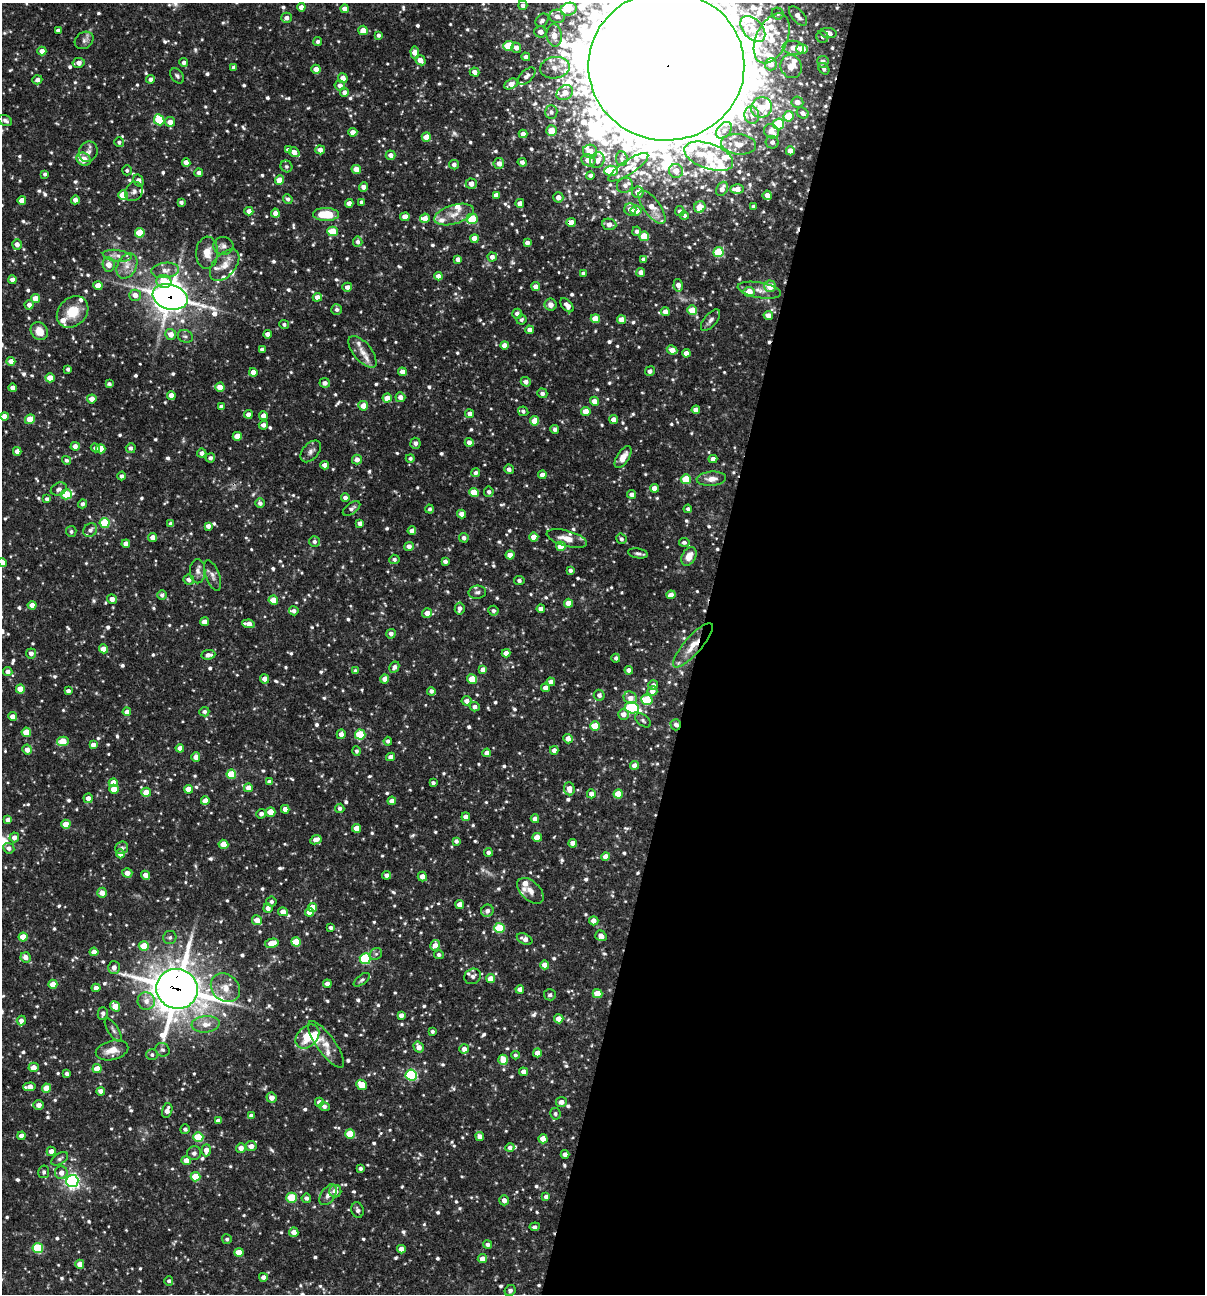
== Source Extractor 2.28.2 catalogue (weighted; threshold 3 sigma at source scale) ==
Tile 12 of 4 x 4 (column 4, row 3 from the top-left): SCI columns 3861-5063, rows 1293-2584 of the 5188 x 5168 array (HDU 1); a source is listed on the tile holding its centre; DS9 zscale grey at full resolution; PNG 1207 x 1296 px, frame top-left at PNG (2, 3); each listed source drawn as its Kron ellipse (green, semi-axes under 4 px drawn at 4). Shown black and unused: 42% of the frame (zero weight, under 3 of 4 exposures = <1% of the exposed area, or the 3 px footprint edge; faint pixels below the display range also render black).
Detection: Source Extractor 2.28.2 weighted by HDU 2 'WHT'; one run over the whole footprint, this tile lists its part. Background 0.0835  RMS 0.0039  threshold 0.0176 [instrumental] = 3 sigma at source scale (4.5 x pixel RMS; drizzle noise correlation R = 1.50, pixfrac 1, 0.05/0.05 arcsec/px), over >= 5 px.
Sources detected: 969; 1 too faint to see at this stretch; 1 cosmic-ray / hot-pixel residue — neither listed nor drawn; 46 inside a brighter listed object's ellipse — not listed separately; of the other 921, all 500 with FLUX_AUTO >= 0.929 (the completeness limit of this list) listed and drawn (421 fainter detections not listed), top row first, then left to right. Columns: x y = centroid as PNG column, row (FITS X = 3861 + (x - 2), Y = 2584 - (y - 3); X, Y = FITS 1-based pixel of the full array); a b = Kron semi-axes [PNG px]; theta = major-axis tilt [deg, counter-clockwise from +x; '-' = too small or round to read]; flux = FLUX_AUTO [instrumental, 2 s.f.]
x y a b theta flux
523 5 5 4 - 1.7
301 7 4 4 - 2.9
344 9 4 4 - 2.5
569 9 8 6 19 4.7
778 14 6 5 - 1.1
557 16 8 6 -12 3.1
798 16 12 6 -49 2.8
287 18 5 5 - 2.1
542 20 7 5 48 1.7
753 29 15 9 -49 4.3
58 30 4 3 - 1.5
363 30 5 4 - 3.9
540 32 6 5 - 2.9
829 33 8 5 -9 3
378 35 4 3 - 1.2
554 35 11 7 -83 5.1
822 37 6 6 - 1.3
772 38 26 15 65 11
84 40 10 8 34 1.6
318 41 4 4 - 1
508 46 5 5 - 15
516 48 5 5 - 2.4
793 48 11 7 -8 4.2
802 49 6 5 - 6.2
42 51 4 4 - 2.9
415 53 6 4 -86 4.2
526 57 4 4 - 1.7
420 60 5 4 - 2.9
184 62 4 4 - 1.4
823 62 6 5 - 2.5
79 63 6 5 - 2.7
771 64 6 6 - 2.6
666 66 78 74 0 15000
791 67 12 10 -64 5.9
233 68 4 4 - 1.1
555 68 15 10 10 5.3
316 69 4 4 - 3.4
824 69 6 5 - 1.3
475 72 5 4 - 2.6
177 76 8 5 -53 1
527 76 11 6 43 2
343 78 5 4 - 2.9
151 79 4 4 - 1.5
37 80 5 4 - 1.8
511 84 7 5 28 3.3
340 86 5 5 - 2.3
344 92 4 4 - 1.7
565 93 9 7 33 4
797 102 6 5 - 2.9
762 108 10 10 - 8.3
551 112 7 6 - 1.3
803 113 6 5 - 1.9
752 115 9 7 -76 2.1
789 116 5 5 - 9.7
5 120 7 5 -29 1.4
159 120 6 5 - 16
170 122 5 5 - 3.3
779 124 5 5 - 21
724 130 9 6 48 1.9
551 131 5 5 - 5.6
771 131 8 6 -40 4.2
353 132 4 4 - 2.9
523 134 4 4 - 2.5
426 137 4 4 - 5.8
119 142 5 5 - 1.1
772 142 6 6 - 1.7
738 144 17 10 -7 5.8
288 150 4 3 - 1
320 150 4 4 - 2.4
590 151 7 6 - 4.3
790 151 4 4 - 3.9
88 152 10 9 - 2.2
294 152 5 4 - 2.8
390 155 5 4 - 2.5
709 156 25 12 -20 15
83 159 7 6 - 6
622 159 7 6 - 1.1
588 160 7 6 - 3.5
597 160 8 7 - 3.5
186 162 4 4 - 2.5
522 162 4 4 - 1.7
499 163 5 5 - 2.9
454 165 5 4 - 1.6
286 166 6 5 - 1
628 167 23 7 34 4
356 169 5 4 - 4.2
127 170 5 5 - 0.93
611 171 7 5 3 17
676 171 7 7 - 3.7
199 173 4 4 - 1.8
45 174 4 4 - 0.93
590 176 4 4 - 1.4
280 180 4 4 - 6.5
139 181 6 5 - 2.3
471 184 5 5 - 3.1
625 185 8 7 - 1.8
363 187 4 4 - 2.3
722 189 7 5 62 2.8
737 189 6 5 - 3.7
134 192 10 8 55 1.9
638 192 6 5 - 3.6
123 195 5 5 - 9.1
496 195 4 4 - 2.2
767 195 4 4 - 3
558 197 5 5 - 2.7
288 199 5 4 - 1.3
22 200 4 4 - 4.3
75 200 4 4 - 2.3
181 202 4 4 - 1.4
362 202 4 3 - 1.3
349 203 4 4 - 2.9
520 203 4 4 - 2.1
753 206 3 3 - 1.1
652 207 19 8 -53 5.6
700 207 6 5 - 6
630 209 6 6 - 3.3
636 210 5 5 - 4.2
249 211 4 4 - 2.5
680 211 5 4 - 1.4
275 213 4 4 - 2.5
326 214 13 6 -1 12
454 214 20 9 17 5.1
684 215 4 4 - 1.1
405 217 4 4 - 3.6
425 218 5 4 - 3
472 219 5 5 - 17
571 222 5 4 - 4
609 224 7 5 -8 2.7
332 231 5 5 - 10
637 231 5 4 - 1.3
140 233 5 5 - 13
644 236 5 4 - 10
474 238 4 4 - 5.3
358 242 5 5 - 1.6
527 243 4 4 - 1.9
17 244 5 5 - 2.6
223 246 10 9 - 2.1
718 252 5 5 - 18
207 253 16 11 87 5.3
117 256 14 5 -7 2.3
492 257 4 4 - 2.3
458 259 4 4 - 2.4
644 259 4 4 - 1.8
109 264 7 6 - 4.4
225 265 18 11 50 5
127 266 13 9 62 3.6
165 270 14 7 6 3
641 272 4 4 - 2.6
583 273 4 4 - 1.1
438 276 4 4 - 2.4
12 280 4 4 - 3.1
164 281 7 6 - 9.9
678 285 6 4 -78 2.6
98 286 4 4 - 5
770 286 6 5 - 6.3
347 287 5 4 - 2
536 287 4 4 - 2.4
759 290 22 7 -10 3.4
749 292 5 5 - 7
135 295 6 5 - 3
170 297 18 12 -16 530
317 297 4 4 - 2.7
36 299 4 4 - 6
29 305 4 4 - 2.1
551 305 6 6 - 2.7
567 305 8 5 -50 2.4
337 309 5 5 - 1.2
692 310 5 4 - 8.7
73 312 17 14 45 9.2
665 312 4 4 - 2.5
517 314 5 4 - 1.7
768 316 5 4 - 3.2
595 319 4 4 - 7.8
521 320 5 5 - 0.96
621 320 4 4 - 4.4
711 320 13 6 50 1.7
284 324 5 4 - 0.95
530 330 4 4 - 2.3
39 331 9 8 - 5.3
171 334 5 5 - 3.4
268 334 4 4 - 2.7
185 336 8 6 -22 1.1
504 345 4 4 - 2.8
262 349 4 4 - 1.4
672 350 5 4 - 3.4
363 352 19 9 -51 3.9
686 353 4 4 - 3
11 361 4 4 - 3.2
68 369 4 4 - 1.2
650 371 5 4 - 1.6
253 372 4 4 - 4
402 372 4 4 - 3.4
50 378 4 4 - 5.9
526 382 5 4 - 2
325 383 5 5 - 1.8
109 384 4 3 - 1.1
220 387 4 4 - 5
13 388 4 4 - 2.5
542 393 5 5 - 1.6
171 395 4 4 - 3.1
400 397 5 5 - 2.4
387 398 4 4 - 4.4
92 399 4 4 - 3.4
594 401 4 4 - 3.1
363 406 5 5 - 4.1
221 407 4 3 - 1.3
696 410 4 4 - 3
523 411 5 4 - 1.1
586 412 4 4 - 5.1
248 414 4 4 - 2.4
470 414 4 4 - 2.4
4 416 4 4 - 2.7
263 416 4 4 - 2.7
30 419 5 4 - 7
614 419 4 4 - 2.8
535 421 4 4 - 7.4
263 425 5 4 - 1.6
555 429 4 4 - 1.4
237 436 4 4 - 6.4
469 442 4 4 - 2.5
415 443 5 5 - 1.4
75 446 4 4 - 2.4
95 448 4 4 - 0.97
131 448 5 5 - 1.4
101 449 4 4 - 7.2
17 451 4 4 - 2.6
311 451 13 8 49 1.8
202 453 4 4 - 1.9
623 457 12 6 57 4
210 458 5 4 - 1.5
410 458 4 4 - 0.95
357 459 5 5 - 2.4
713 459 4 4 - 2.3
67 460 4 4 - 0.97
325 465 4 4 - 2.4
509 469 5 4 - 1.6
475 473 4 4 - 1.4
542 475 4 4 - 3.2
122 476 4 4 - 1.2
686 479 5 5 - 13
711 479 15 7 4 3.4
654 488 4 4 - 3
59 489 8 6 24 1.6
474 492 5 4 - 9.2
489 492 5 5 - 1.1
66 494 5 5 - 16
632 494 4 4 - 1.9
345 498 4 4 - 1.5
47 499 4 4 - 1.5
260 503 5 4 - 1.6
82 504 4 4 - 1.3
352 508 10 5 35 1.4
430 509 4 4 - 0.96
688 509 4 4 - 1.1
462 514 4 4 - 2.7
105 523 5 5 - 19
360 523 4 4 - 2
171 524 4 4 - 1.9
208 526 4 4 - 2.1
90 530 7 6 - 1.5
71 531 5 5 - 0.95
412 531 4 4 - 2.3
153 537 4 4 - 2.8
534 537 4 4 - 5.1
464 538 5 4 - 1.7
567 538 21 7 -15 5.3
621 539 5 5 - 0.99
314 542 5 5 - 1.3
684 542 5 4 - 1.2
126 544 4 4 - 2.9
409 546 5 4 - 2.4
561 546 5 4 - 6.6
638 553 10 5 -9 1.2
510 555 4 4 - 4.1
689 556 10 6 61 4.5
394 559 5 4 - 0.99
445 561 4 4 - 1.7
2 562 5 4 - 2.3
570 570 4 4 - 1.2
198 571 12 7 -89 2.1
212 575 16 7 -69 2
189 580 5 5 - 2.1
519 581 5 4 - 1.3
477 592 9 6 7 1.2
162 595 5 5 - 1.3
671 595 4 4 - 2.8
112 599 5 4 - 2.6
273 600 5 4 - 7.2
568 603 4 4 - 5.4
32 605 4 4 - 4.4
460 608 6 5 - 1.9
541 609 4 4 - 2.4
294 611 5 4 - 1.5
493 611 5 5 - 1.2
427 613 5 4 - 3.1
204 622 4 4 - 2.6
249 624 6 4 -7 4.4
391 634 5 4 - 1.9
693 645 28 8 49 7.6
104 649 5 4 - 5
31 653 5 5 - 2
506 653 4 4 - 2.6
208 655 7 4 5 2.2
616 658 4 4 - 1.1
394 667 6 4 61 1.5
483 670 4 4 - 3.1
629 670 4 4 - 2.6
355 671 4 4 - 0.93
8 672 4 4 - 1.9
265 679 4 4 - 2.9
385 679 4 4 - 3.4
472 679 5 4 - 7.8
551 682 4 4 - 2.5
653 685 5 5 - 1.5
545 688 4 4 - 2.3
20 689 4 4 - 6.6
68 691 4 4 - 1.4
431 691 4 4 - 1.4
652 691 5 5 - 3.2
599 695 5 5 - 1.5
630 698 7 6 - 2.8
647 700 6 5 - 21
467 701 5 4 - 2.6
475 707 5 4 - 1.8
632 708 7 5 -16 38
127 712 4 4 - 2.5
204 712 5 4 - 1.2
623 714 5 5 - 2.5
12 716 4 4 - 2.6
643 720 9 5 -39 1
676 725 5 5 - 1.5
595 726 5 4 - 9.5
26 732 4 4 - 7.7
341 734 5 4 - 2.1
360 734 5 5 - 18
568 739 5 4 - 2.8
63 741 6 4 12 10
388 741 4 4 - 1.1
93 745 4 4 - 2.3
180 748 4 4 - 3.1
27 750 5 4 - 2.9
554 750 4 4 - 2.2
356 751 5 4 - 0.93
487 753 4 4 - 2.4
196 757 4 4 - 2.8
391 757 4 4 - 2.6
634 765 4 4 - 2.7
231 774 5 4 - 13
269 782 4 4 - 1.9
113 783 4 4 - 4.6
433 783 4 3 - 1.2
248 788 4 4 - 3.2
114 789 5 4 - 5.4
188 789 4 4 - 4.7
569 789 6 5 - 3.3
146 792 5 4 - 5.8
591 794 4 4 - 2.7
618 794 4 4 - 9.8
88 798 5 4 - 2.5
205 801 4 4 - 3.6
392 801 4 4 - 2.8
340 808 4 4 - 1.3
285 809 4 4 - 2.4
271 812 4 4 - 6.5
261 814 5 4 - 1.6
466 817 4 4 - 2.8
535 819 4 4 - 2.8
8 820 4 4 - 2.6
66 824 4 4 - 7.2
356 828 4 4 - 4.9
14 837 5 4 - 2.7
537 837 4 4 - 5.6
316 840 6 4 26 3.1
456 841 4 4 - 1.4
573 843 4 4 - 3
223 844 5 4 - 6.6
9 848 6 5 - 1.7
122 848 7 6 - 1.3
488 852 4 4 - 1.4
120 854 4 4 - 2.7
605 857 4 4 - 3.5
127 873 5 4 - 3
146 875 4 4 - 3
387 875 4 4 - 1.7
422 877 5 4 - 2.7
530 891 16 9 -43 3.2
102 893 5 5 - 3.1
271 902 5 5 - 1.2
460 904 4 4 - 3.8
312 907 5 4 - 6.3
268 908 4 4 - 2.4
487 911 6 6 - 1.9
283 912 5 4 - 3
310 912 4 4 - 4.5
257 920 5 5 - 3.9
594 921 4 4 - 2.8
331 928 4 3 - 1.1
499 928 5 5 - 17
601 936 6 5 - 2.4
23 937 4 4 - 6.8
170 937 7 6 - 1
525 939 8 5 -26 2.4
296 942 5 4 - 9.7
272 943 7 4 11 6.9
435 945 5 5 - 2.7
144 946 5 4 - 8.2
94 952 4 4 - 3.6
376 954 6 5 - 0.97
439 955 5 4 - 1.2
26 957 5 5 - 2.8
365 959 5 5 - 32
545 965 4 4 - 4
114 967 6 6 - 2.5
473 976 8 7 - 1.4
491 979 4 4 - 5.2
362 980 9 4 37 1
53 984 4 4 - 5.2
327 984 4 4 - 2.4
96 988 4 4 - 2.7
225 988 16 13 -43 6
177 989 21 20 - 1200
520 989 4 4 - 2.6
597 994 5 4 - 7.3
550 995 6 5 - 1.4
146 1001 9 8 - 3.1
115 1006 5 4 - 7.5
103 1013 6 5 - 1.6
401 1015 4 4 - 2.2
559 1019 4 4 - 5.8
21 1020 5 4 - 1.6
206 1024 14 8 5 4.1
113 1030 13 5 -58 1.4
432 1031 3 3 - 0.94
307 1037 13 10 46 9.3
326 1044 28 9 -54 4.7
419 1047 6 4 -56 2.9
464 1049 4 4 - 2.4
112 1050 16 9 14 5.3
163 1050 7 6 - 1.2
537 1053 4 4 - 3.5
152 1055 6 5 - 1.1
515 1055 4 4 - 0.97
503 1060 5 4 - 7.9
34 1067 5 4 - 2.7
97 1069 4 4 - 6.5
524 1072 4 4 - 2.4
67 1074 4 3 - 1.3
411 1075 5 5 - 46
362 1085 6 4 -43 9.5
30 1087 6 4 2 3.6
47 1088 5 4 - 6.7
101 1091 4 4 - 2.5
271 1098 5 5 - 2.8
319 1102 4 4 - 2.4
561 1102 5 5 - 2.2
39 1105 5 4 - 2.8
324 1106 5 4 - 1.4
167 1110 7 5 74 2.6
555 1114 6 5 - 1
251 1116 4 4 - 1.8
218 1121 4 4 - 2.6
185 1129 5 4 - 1
350 1134 5 4 - 13
22 1136 4 4 - 2.4
480 1136 4 4 - 2.4
198 1137 5 5 - 15
543 1139 4 4 - 5
251 1146 5 5 - 2.8
510 1147 4 4 - 1.5
241 1148 5 4 - 2.8
206 1150 6 4 87 2.6
51 1151 4 4 - 2.7
194 1153 7 6 - 1.2
565 1154 4 4 - 2
60 1159 9 5 33 1.1
186 1161 4 4 - 3.6
360 1168 4 3 - 1.2
44 1172 6 5 - 1
61 1173 6 6 - 2.9
195 1177 5 4 - 10
72 1181 6 6 - 110
335 1191 6 6 - 3
328 1195 11 7 56 2.5
546 1197 4 4 - 1.3
291 1198 5 5 - 15
306 1198 4 4 - 1.2
504 1200 5 4 - 2.3
357 1210 8 6 -75 1.2
535 1227 5 4 - 1.1
294 1232 5 4 - 3.5
227 1239 5 5 - 1
488 1244 4 4 - 1.4
38 1248 5 5 - 25
401 1249 4 4 - 3
239 1252 4 4 - 6.2
482 1259 4 4 - 3.2
80 1264 4 4 - 4.5
263 1277 4 4 - 1.9
169 1281 5 4 - 1
510 1291 6 5 - 1
Overlapping masked pixels (flux is a lower limit): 6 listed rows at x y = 666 66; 571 222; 170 297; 693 645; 676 725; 177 989
Isophote crosses this tile's border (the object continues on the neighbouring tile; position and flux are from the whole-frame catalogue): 3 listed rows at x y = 666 66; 2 562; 510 1291